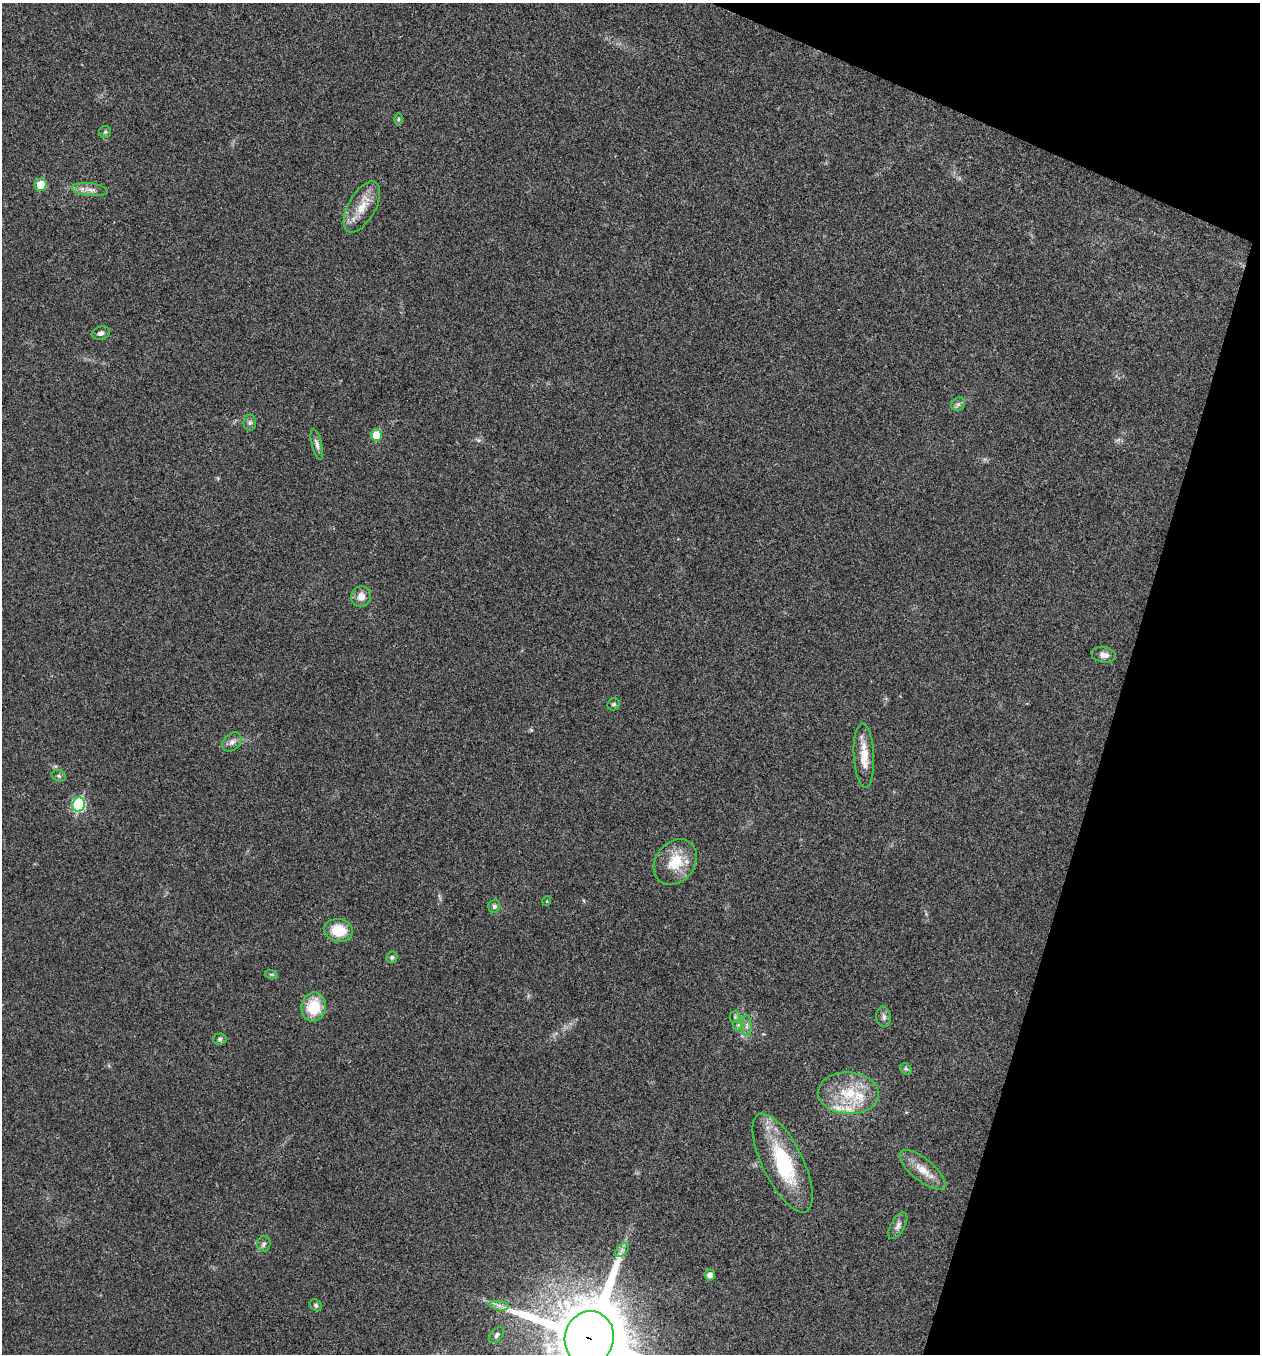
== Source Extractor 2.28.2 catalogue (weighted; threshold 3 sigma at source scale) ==
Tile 8 of 4 x 4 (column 4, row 2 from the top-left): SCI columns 3910-5167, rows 2712-4063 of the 5434 x 5419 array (HDU 1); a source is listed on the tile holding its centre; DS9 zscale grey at full resolution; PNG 1262 x 1356 px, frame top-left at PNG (2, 3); each listed source drawn as its Kron ellipse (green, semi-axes under 4 px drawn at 4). Shown black and unused: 15% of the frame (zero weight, under 3 of 4 exposures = <1% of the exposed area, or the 3 px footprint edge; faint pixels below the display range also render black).
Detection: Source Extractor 2.28.2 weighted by HDU 2 'WHT'; one run over the whole footprint, this tile lists its part. Background 0.0237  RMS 0.0041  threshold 0.0183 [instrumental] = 3 sigma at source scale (4.5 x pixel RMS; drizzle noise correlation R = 1.50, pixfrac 1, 0.05/0.05 arcsec/px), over >= 5 px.
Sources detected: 45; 1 inside a brighter object's white glare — neither listed nor drawn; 3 inside a brighter listed object's ellipse — not listed separately; the other 41 listed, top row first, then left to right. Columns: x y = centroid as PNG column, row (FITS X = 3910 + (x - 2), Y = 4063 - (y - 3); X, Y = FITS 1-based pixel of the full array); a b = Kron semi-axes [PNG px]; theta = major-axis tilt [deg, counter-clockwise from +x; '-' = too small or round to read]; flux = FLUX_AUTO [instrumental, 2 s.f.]
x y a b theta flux
398 119 6 4 90 0.52
105 132 6 6 - 0.75
41 185 6 6 - 8.5
90 189 18 6 -7 2.7
362 207 28 13 61 8.1
101 333 9 6 19 1.4
958 404 7 6 - 1.1
250 423 8 6 88 1
376 435 6 5 - 10
317 444 16 5 -76 1.7
361 596 10 9 - 3.4
1104 655 12 8 -11 2.7
614 704 6 5 - 0.77
232 742 11 8 44 2
864 756 32 10 -87 7.4
59 776 7 5 -17 0.84
79 804 7 6 - 36
675 862 25 19 53 12
547 901 5 3 - 0.32
494 906 7 6 - 1
338 930 14 11 -9 10
392 957 6 5 - 0.81
271 974 6 4 -17 0.54
314 1007 14 12 79 13
735 1017 5 5 - 0.78
884 1017 10 7 -85 1.5
738 1025 5 5 - 0.77
746 1026 10 5 90 1.3
220 1039 7 5 5 0.81
906 1069 6 5 - 0.76
848 1093 30 21 -3 17
783 1163 54 20 -64 32
923 1170 28 11 -39 6.3
898 1226 14 7 61 1.9
264 1244 8 6 72 1.3
622 1250 8 5 45 1.2
710 1275 5 5 - 2.5
316 1305 6 5 - 0.69
499 1306 9 4 -9 1.5
497 1335 9 5 51 1
589 1338 27 24 76 4100
Overlapping masked pixels (flux is a lower limit): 1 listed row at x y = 589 1338
Isophote crosses this tile's border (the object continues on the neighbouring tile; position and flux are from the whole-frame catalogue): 1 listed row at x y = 589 1338